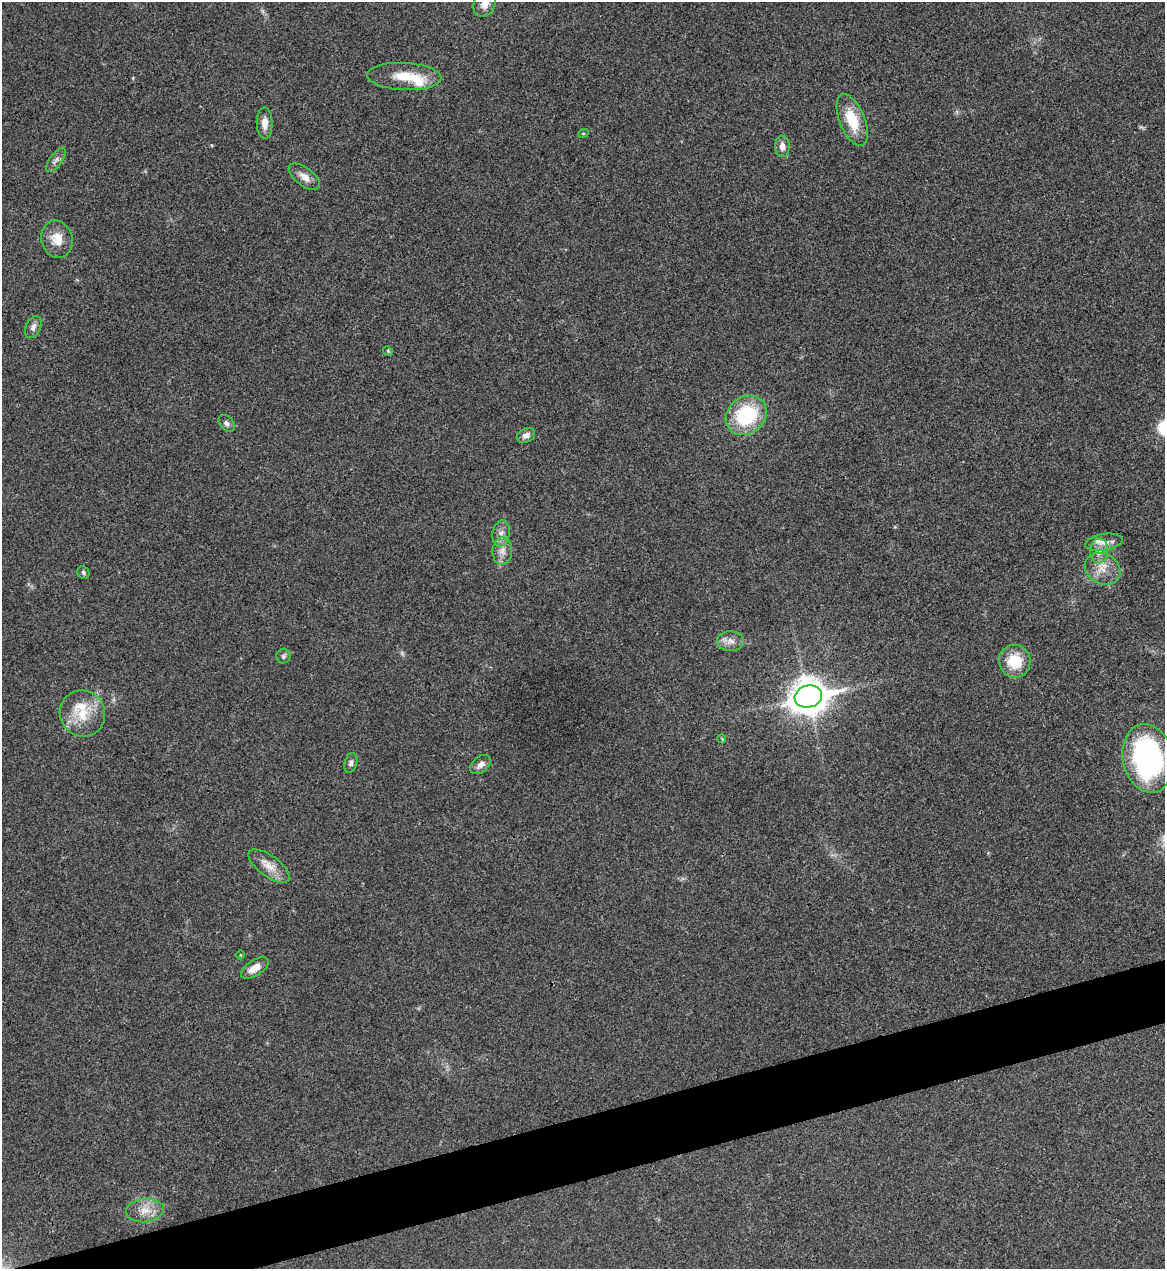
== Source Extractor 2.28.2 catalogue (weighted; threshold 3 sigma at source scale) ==
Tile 7 of 4 x 4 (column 3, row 2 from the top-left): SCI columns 2470-3632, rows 2537-3803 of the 5055 x 5071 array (HDU 1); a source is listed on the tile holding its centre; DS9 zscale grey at full resolution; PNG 1167 x 1271 px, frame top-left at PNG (2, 2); each listed source drawn as its Kron ellipse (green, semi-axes under 4 px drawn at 4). Shown black and unused: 4% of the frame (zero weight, under 3 of 4 exposures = <1% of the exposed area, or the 3 px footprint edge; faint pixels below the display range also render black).
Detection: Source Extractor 2.28.2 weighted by HDU 2 'WHT'; one run over the whole footprint, this tile lists its part. Background 0.0197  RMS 0.0042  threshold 0.0189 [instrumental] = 3 sigma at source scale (4.5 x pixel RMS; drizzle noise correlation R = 1.50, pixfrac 1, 0.05/0.05 arcsec/px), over >= 5 px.
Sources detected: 36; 3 inside a brighter listed object's ellipse — not listed separately; the other 33 listed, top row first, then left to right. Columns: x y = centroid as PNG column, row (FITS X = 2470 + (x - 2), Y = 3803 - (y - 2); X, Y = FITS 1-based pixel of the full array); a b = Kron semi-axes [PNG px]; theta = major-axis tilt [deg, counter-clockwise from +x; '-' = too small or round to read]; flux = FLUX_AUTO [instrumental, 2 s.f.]
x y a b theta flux
485 4 14 10 61 3.5
404 76 37 13 -3 11
852 120 27 12 -68 13
265 123 16 8 -89 3.6
583 134 5 3 - 0.37
782 146 10 7 -85 2.6
56 160 14 6 53 1.8
304 177 18 9 -37 3.7
57 239 19 15 -75 7.1
33 327 12 7 63 1.9
388 351 5 4 - 0.48
746 415 22 18 38 31
227 423 9 6 -46 1.6
526 435 10 6 26 2
501 533 13 8 79 2.9
1104 542 19 8 8 3.9
502 551 14 10 86 3.6
1099 551 12 9 85 3.3
1103 569 19 15 -29 6.9
83 572 6 5 - 0.81
730 641 13 10 -1 3.1
283 656 7 7 - 1
1015 661 16 15 - 13
808 697 14 11 14 810
82 713 23 22 - 13
722 739 4 3 - 0.39
1148 758 34 25 -78 92
351 763 10 6 73 1.4
481 765 12 7 39 2.5
269 866 24 10 -36 5.6
240 955 4 3 - 0.34
255 968 15 7 33 4.4
145 1210 19 11 6 5.8
Isophote crosses this tile's border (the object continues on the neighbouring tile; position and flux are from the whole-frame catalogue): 1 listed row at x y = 485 4